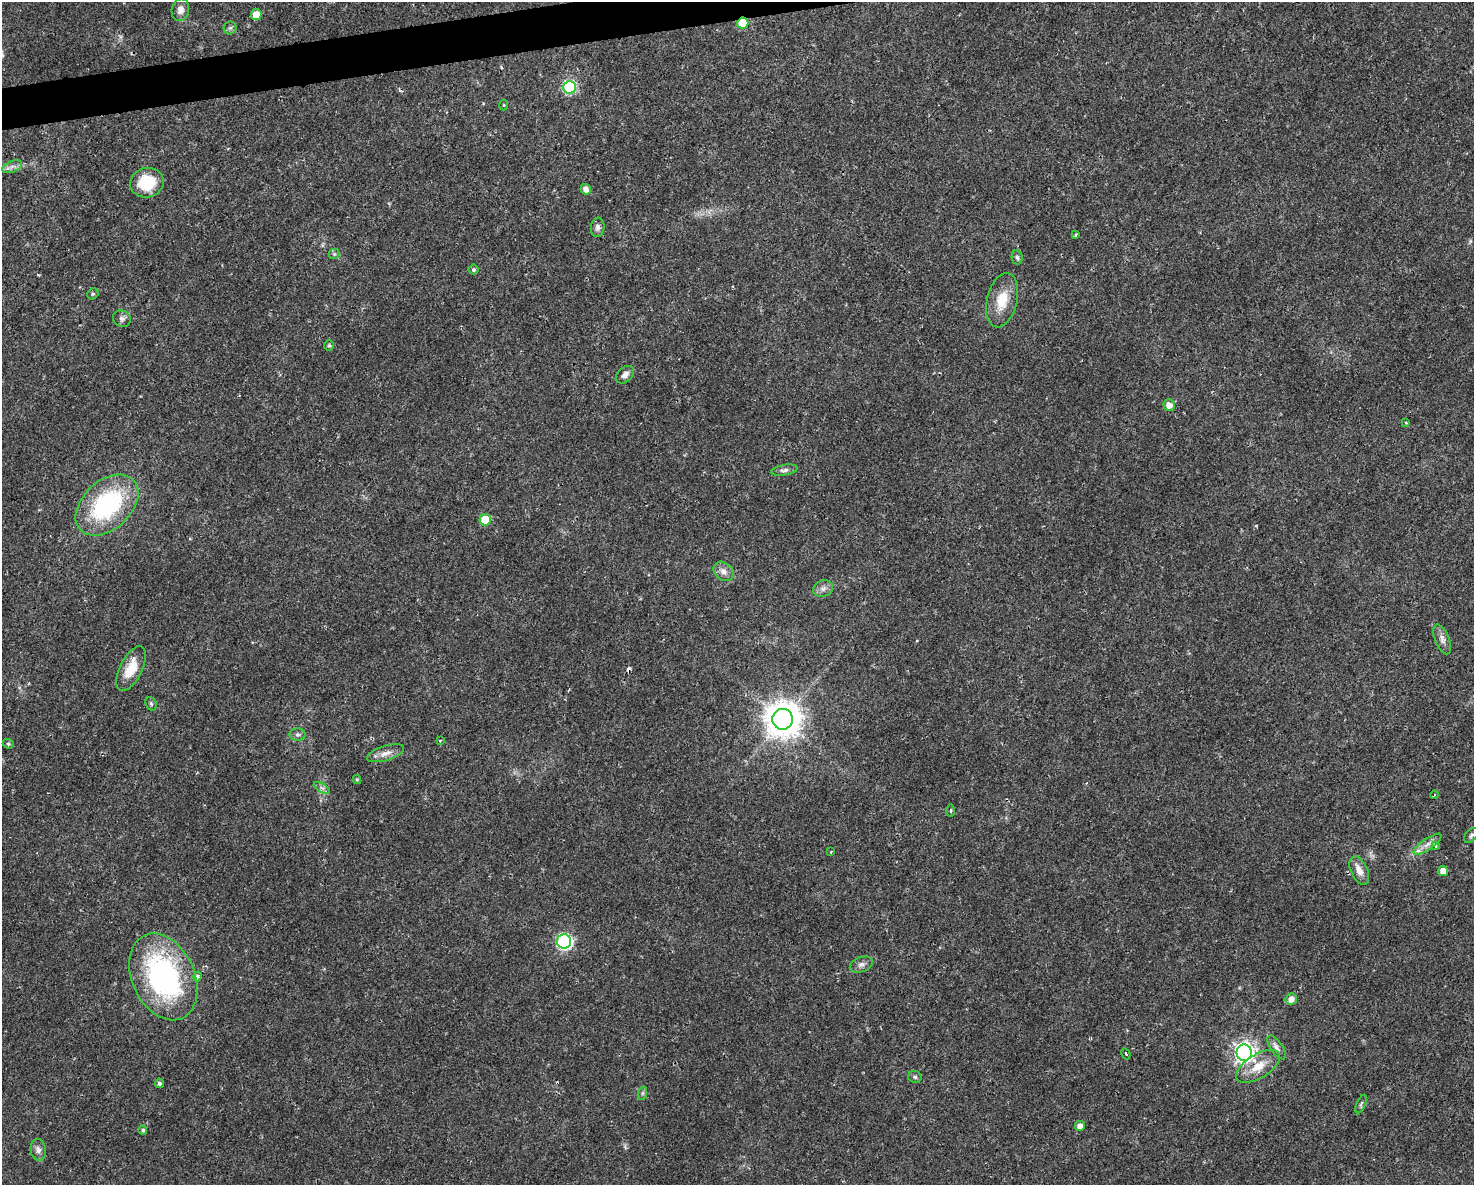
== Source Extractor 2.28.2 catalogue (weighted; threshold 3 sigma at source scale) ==
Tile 8 of 3 x 4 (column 2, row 3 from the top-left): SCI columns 1535-3006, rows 1185-2367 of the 4496 x 4734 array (HDU 1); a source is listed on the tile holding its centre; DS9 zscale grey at full resolution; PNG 1476 x 1187 px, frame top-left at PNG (2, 2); each listed source drawn as its Kron ellipse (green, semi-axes under 4 px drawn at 4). Shown black and unused: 2% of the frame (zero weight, under 2 of 3 exposures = <1% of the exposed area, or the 3 px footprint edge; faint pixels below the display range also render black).
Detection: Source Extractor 2.28.2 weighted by HDU 2 'WHT'; one run over the whole footprint, this tile lists its part. Background 0.0169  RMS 0.0028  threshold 0.0124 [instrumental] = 3 sigma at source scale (4.5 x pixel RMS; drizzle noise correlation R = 1.50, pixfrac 1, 0.0396/0.0396 arcsec/px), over >= 5 px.
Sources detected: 62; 2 cosmic-ray / hot-pixel residue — neither listed nor drawn; the other 60 listed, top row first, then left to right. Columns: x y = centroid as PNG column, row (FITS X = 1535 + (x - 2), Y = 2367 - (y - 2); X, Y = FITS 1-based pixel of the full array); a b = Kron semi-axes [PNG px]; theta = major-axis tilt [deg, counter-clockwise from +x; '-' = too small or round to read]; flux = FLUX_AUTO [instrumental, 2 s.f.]
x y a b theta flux
180 10 11 8 77 1.8
256 15 5 5 - 3.4
743 23 5 5 - 11
230 28 6 6 - 0.59
570 87 6 6 - 30
504 105 5 3 - 0.26
12 167 10 5 23 1.1
147 183 17 14 17 9.8
586 189 5 5 - 1.7
598 227 10 7 84 1.1
1076 235 4 3 - 0.51
334 254 5 5 - 0.43
1017 257 7 5 -78 0.65
473 270 5 5 - 0.6
93 294 6 5 - 0.42
1002 300 28 15 76 6.8
122 319 9 8 - 1
329 345 5 5 - 0.4
625 375 10 7 42 1.4
1169 405 6 5 - 1.8
1406 423 3 3 - 0.31
784 470 13 5 10 0.98
107 505 36 24 43 35
485 520 6 5 - 9.3
724 571 11 8 -41 1.8
823 589 10 8 22 1.3
1442 639 16 7 -69 1.6
131 669 24 11 63 5.5
151 704 7 5 -68 0.52
783 719 10 10 - 570
297 735 8 6 -1 0.79
440 740 3 3 - 0.32
8 744 6 4 -21 0.38
386 753 19 7 17 2.2
357 779 4 4 - 0.31
322 788 9 3 -32 0.71
1434 795 4 2 - 0.24
950 811 6 3 90 0.4
1471 835 9 5 46 0.66
1427 844 16 5 35 1.9
1435 845 4 4 - 1.6
831 852 3 3 - 0.41
1359 871 15 8 -65 2.5
1443 871 5 5 - 2.3
564 941 7 7 - 58
861 965 12 7 20 1.2
197 976 5 4 - 1
163 977 46 31 -65 59
1291 999 6 5 - 1.7
1277 1047 14 6 -55 1.2
1244 1053 8 7 - 150
1126 1054 6 2 -61 0.28
1258 1066 25 12 32 5
915 1077 7 6 - 0.56
159 1083 5 4 - 0.71
643 1093 7 4 71 0.5
1361 1104 10 4 67 0.54
1080 1126 5 5 - 1.6
143 1130 4 4 - 0.59
38 1150 11 7 -81 1.3
Overlapping masked pixels (flux is a lower limit): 1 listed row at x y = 743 23